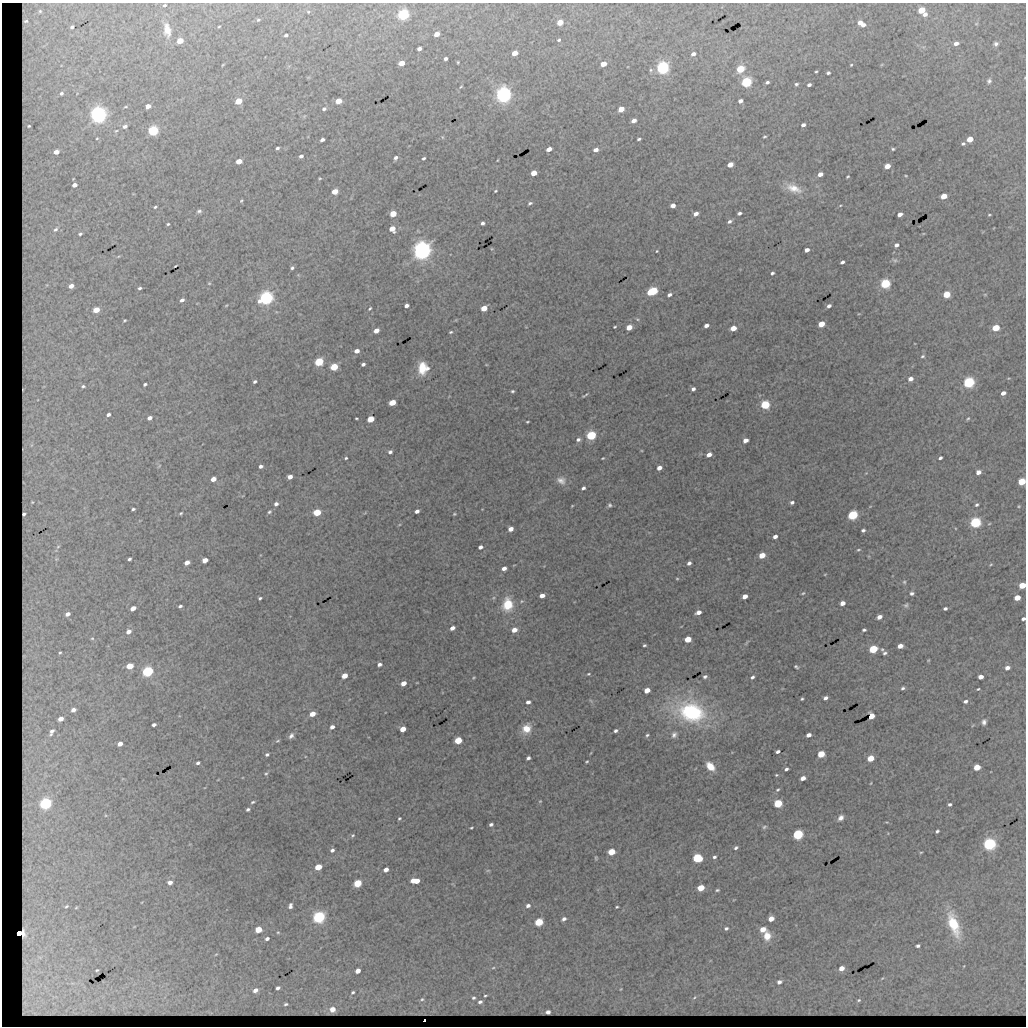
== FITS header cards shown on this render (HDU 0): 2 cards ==
NAXIS1  =                 1024 / length of data axis 1
NAXIS2  =                 1024 / length of data axis 2

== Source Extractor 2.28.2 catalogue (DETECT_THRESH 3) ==
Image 1024 x 1024 px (HDU 0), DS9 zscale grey, 1 PNG px = 1 image px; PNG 1028 x 1028 px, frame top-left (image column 1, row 1024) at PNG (2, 3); no overlay
Background 2590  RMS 11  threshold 31.9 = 3 sigma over >= 5 px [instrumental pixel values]
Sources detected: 358; all 358 listed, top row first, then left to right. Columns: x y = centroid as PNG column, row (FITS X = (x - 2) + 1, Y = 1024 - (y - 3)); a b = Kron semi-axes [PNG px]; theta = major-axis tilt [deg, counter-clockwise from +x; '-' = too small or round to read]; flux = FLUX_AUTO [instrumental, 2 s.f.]
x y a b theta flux
165 5 4 3 - 870
922 10 5 4 - 19000
40 11 5 5 - 1200
308 12 4 4 - 540
403 14 5 4 - 150000
925 14 6 4 24 2700
258 20 4 3 - 770
26 21 4 3 - 950
560 22 5 4 - 14000
860 23 4 4 - 4800
976 24 5 3 - 570
863 25 4 3 - 3600
219 26 3 2 - 520
72 27 4 3 - 1100
167 30 18 9 -81 8000
436 34 5 4 - 7200
286 35 4 3 - 1200
559 40 3 3 - 890
180 41 5 4 - 13000
956 43 5 4 - 3400
996 44 6 6 - 1700
419 49 4 4 - 3200
515 53 5 4 - 11000
693 54 4 4 - 2800
446 59 4 3 - 1800
458 62 3 2 - 590
401 63 5 4 - 12000
603 64 5 4 - 8900
851 65 3 2 - 550
663 68 5 5 - 250000
740 69 5 4 - 35000
651 70 5 5 - 1200
816 71 3 2 - 650
828 73 4 3 - 1400
989 81 6 5 - 1600
746 82 5 4 - 120000
767 82 4 3 - 1400
796 84 4 3 - 1200
809 85 4 3 - 2000
461 87 5 3 - 600
61 93 6 6 - 1800
503 95 6 5 - 450000
238 101 5 4 - 19000
338 101 5 4 - 13000
740 101 4 4 - 3000
148 106 4 4 - 5400
126 107 6 3 9 780
324 109 4 4 - 1600
621 109 5 4 - 13000
98 115 6 5 - 500000
634 120 5 4 - 4200
803 125 4 3 - 2700
29 126 3 3 - 870
125 126 6 5 - 1900
116 131 5 4 - 850
153 131 5 4 - 110000
442 137 5 3 - 660
764 137 4 2 - 800
639 139 4 3 - 1100
970 139 5 4 - 16000
322 140 4 3 - 2300
963 144 5 4 - 1200
277 148 4 3 - 1400
549 149 5 4 - 6400
893 149 3 3 - 880
596 150 4 3 - 3700
56 152 5 4 - 5300
301 156 4 3 - 2300
396 158 5 4 - 1900
424 158 4 3 - 1100
498 160 3 2 - 480
239 161 5 4 - 9300
730 165 5 4 - 8800
887 166 5 4 - 9000
534 173 5 4 - 12000
820 174 4 4 - 4500
906 176 4 2 - 540
848 177 3 2 - 740
74 185 4 4 - 4300
794 188 21 10 -21 9600
495 191 3 2 - 700
335 192 5 4 - 14000
944 196 5 4 - 13000
241 201 4 3 - 700
530 203 5 3 - 1200
673 206 4 4 - 5000
840 206 4 3 - 540
155 207 3 3 - 800
199 211 7 4 10 1400
739 213 4 3 - 1700
393 214 5 4 - 18000
696 214 4 4 - 4300
900 214 4 4 - 4600
989 215 4 3 - 700
729 221 5 4 - 1700
482 223 4 3 - 1700
168 224 3 3 - 790
55 229 9 6 45 2900
392 229 5 5 - 11000
80 234 5 4 - 1300
896 245 4 3 - 2300
422 250 6 6 - 570000
807 250 4 4 - 3800
657 251 3 2 - 580
895 260 7 5 -7 1300
842 262 4 3 - 2000
175 266 3 2 - 640
292 268 4 3 - 1200
772 273 4 3 - 1400
209 283 4 4 - 660
885 284 5 4 - 93000
47 285 6 4 71 910
71 286 5 4 - 5500
139 288 4 3 - 1100
652 291 7 4 24 75000
947 294 5 4 - 23000
669 295 5 4 - 2100
266 298 6 5 - 310000
182 300 4 3 - 2100
406 305 4 4 - 3100
226 306 5 3 - 630
829 306 4 3 - 2400
484 308 5 4 - 12000
370 309 4 2 - 810
96 310 5 4 - 12000
125 320 4 2 - 690
821 324 5 4 - 16000
706 325 4 4 - 3400
615 327 3 2 - 690
629 327 5 4 - 11000
733 328 5 4 - 12000
996 328 5 4 - 25000
376 331 5 4 - 6700
451 332 5 3 - 860
357 351 4 4 - 4900
923 356 5 4 - 990
319 362 5 4 - 59000
363 364 4 3 - 1800
334 367 5 4 - 34000
423 368 11 9 82 15000
910 379 5 4 - 4100
255 382 4 3 - 1200
969 382 5 4 - 150000
145 384 4 3 - 1300
83 386 7 5 9 1600
693 389 4 4 - 2300
512 391 4 3 - 1000
1003 393 4 4 - 4000
585 395 7 2 31 1000
392 402 5 4 - 18000
765 405 5 4 - 77000
108 415 5 4 - 2100
150 418 4 4 - 3300
356 418 3 2 - 680
968 418 5 3 - 840
371 419 5 4 - 20000
527 422 3 2 - 730
591 435 5 4 - 98000
578 439 5 5 - 1900
745 440 5 4 - 5500
31 445 7 4 88 1300
390 452 5 4 - 1900
709 455 5 4 - 5300
346 458 3 3 - 920
603 458 3 2 - 600
940 458 4 3 - 1700
261 466 4 4 - 2200
659 468 4 4 - 5200
978 472 4 4 - 4700
290 477 4 4 - 4300
213 479 5 4 - 5900
561 480 12 9 -29 4500
1022 481 5 4 - 32000
583 488 4 3 - 1700
32 502 4 4 - 800
792 502 4 4 - 1900
276 504 5 4 - 2300
610 505 5 4 - 1300
977 505 4 3 - 1200
572 506 4 3 - 550
1019 506 4 3 - 590
133 509 4 3 - 1300
417 511 4 3 - 2700
269 512 5 4 - 1100
317 512 5 4 - 30000
181 513 5 4 - 820
24 514 4 3 - 1000
454 514 4 3 - 760
853 515 5 4 - 99000
975 522 5 4 - 150000
989 524 5 3 - 550
511 529 5 4 - 5300
863 530 4 3 - 1500
775 536 4 4 - 3500
58 547 7 5 51 1500
480 547 4 3 - 2800
858 550 5 3 - 870
762 555 5 4 - 14000
56 559 6 4 45 1100
129 559 4 3 - 1400
205 560 5 4 - 7500
187 562 5 4 - 5700
689 563 4 4 - 2400
991 564 5 3 - 660
504 568 4 4 - 3700
825 574 4 2 - 500
677 579 5 3 - 700
904 582 5 5 - 1100
1022 585 5 4 - 22000
803 593 5 4 - 860
912 593 5 4 - 1700
542 595 5 4 - 5600
745 596 5 4 - 6900
260 598 3 3 - 1000
1017 598 5 4 - 15000
842 603 4 4 - 5100
507 604 13 10 83 18000
906 605 7 6 - 1500
180 606 4 3 - 1400
133 608 5 4 - 5200
945 608 4 3 - 1600
698 612 5 4 - 4900
67 614 5 4 - 4000
879 617 5 4 - 4900
1023 619 4 3 - 1800
452 628 5 4 - 3800
514 630 5 4 - 7500
864 630 4 3 - 1200
128 632 5 4 - 4700
92 638 5 5 - 1000
688 639 5 4 - 19000
746 642 11 3 54 1100
644 645 4 3 - 1000
900 646 5 4 - 6600
873 649 5 4 - 52000
882 649 5 3 - 810
60 653 5 4 - 910
885 653 4 4 - 1400
928 660 3 3 - 610
379 664 4 3 - 2200
130 666 5 4 - 19000
796 667 4 3 - 1100
1007 668 4 4 - 3200
147 671 5 4 - 140000
589 674 4 3 - 770
344 676 5 4 - 9100
705 677 5 4 - 1700
752 677 4 3 - 1500
981 677 4 4 - 5900
473 678 5 3 - 700
403 683 4 4 - 8300
903 688 4 4 - 1400
978 689 3 2 - 700
647 690 5 4 - 9700
825 698 4 4 - 2400
802 699 3 3 - 880
965 701 5 4 - 1900
528 702 4 3 - 2800
73 710 5 4 - 3800
691 712 29 20 -16 83000
312 714 5 4 - 8500
871 716 5 4 - 15000
60 719 5 4 - 5600
984 722 6 5 - 2200
154 725 4 3 - 2100
332 727 4 3 - 3400
526 728 10 8 51 9600
403 729 5 4 - 12000
616 731 4 3 - 1700
52 732 10 5 64 3300
647 735 4 4 - 1100
674 735 8 7 - 2600
808 735 4 4 - 4200
291 736 7 5 56 2200
458 740 5 4 - 28000
278 741 6 4 19 860
120 744 4 4 - 5700
778 752 4 3 - 2200
267 754 4 4 - 1300
821 754 5 4 - 27000
528 758 4 3 - 1700
870 758 5 4 - 18000
587 762 3 3 - 770
198 763 4 3 - 1500
710 766 9 6 -44 10000
977 767 5 4 - 18000
786 769 4 3 - 1700
266 774 5 4 - 900
776 775 4 3 - 690
803 778 4 4 - 5600
871 783 4 3 - 510
778 790 5 4 - 900
540 801 4 3 - 610
253 802 5 3 - 1000
45 803 5 5 - 190000
778 803 5 4 - 45000
949 804 4 3 - 1400
248 809 4 3 - 1500
399 818 3 3 - 800
841 818 6 5 - 3100
491 824 4 3 - 1800
764 827 7 5 19 1200
471 828 3 2 - 710
937 831 4 3 - 1200
798 834 5 4 - 120000
352 835 6 4 35 940
989 844 5 5 - 230000
736 848 5 4 - 1400
332 850 4 3 - 1800
611 852 5 4 - 26000
921 852 5 3 - 640
714 857 4 4 - 1500
697 858 5 4 - 87000
318 867 5 4 - 23000
386 870 4 4 - 5200
488 870 6 4 1 810
415 881 8 4 -1 14000
170 882 4 4 - 3500
358 883 5 4 - 36000
701 888 5 4 - 19000
717 890 4 3 - 930
528 905 5 4 - 2300
66 906 6 5 - 1100
290 906 5 4 - 2200
617 907 3 2 - 720
76 908 6 3 20 680
319 917 5 5 - 220000
564 919 4 3 - 2500
771 919 5 4 - 9900
539 922 5 4 - 45000
953 924 25 10 -70 28000
726 928 6 4 16 1400
258 929 5 4 - 21000
763 929 5 4 - 7900
278 932 4 3 - 670
19 933 5 4 - 120000
767 936 9 7 83 8500
267 939 4 3 - 2200
918 946 4 3 - 1600
216 954 4 3 - 530
493 968 5 3 - 750
841 968 5 4 - 6800
97 970 5 4 - 790
358 971 4 4 - 6100
779 982 5 4 - 2600
278 988 4 3 - 1900
255 990 5 4 - 4000
353 992 4 3 - 940
485 996 4 2 - 820
694 997 6 3 44 770
473 998 4 4 - 1100
422 999 5 4 - 920
859 1000 4 3 - 780
480 1002 5 4 - 1700
286 1004 4 3 - 1100
332 1009 4 4 - 7600
548 1012 4 4 - 3000
424 1020 2 2 - 13000
At the frame edge (FLAGS 8, measured only in part): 3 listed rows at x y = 1022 481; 1022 585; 1023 619